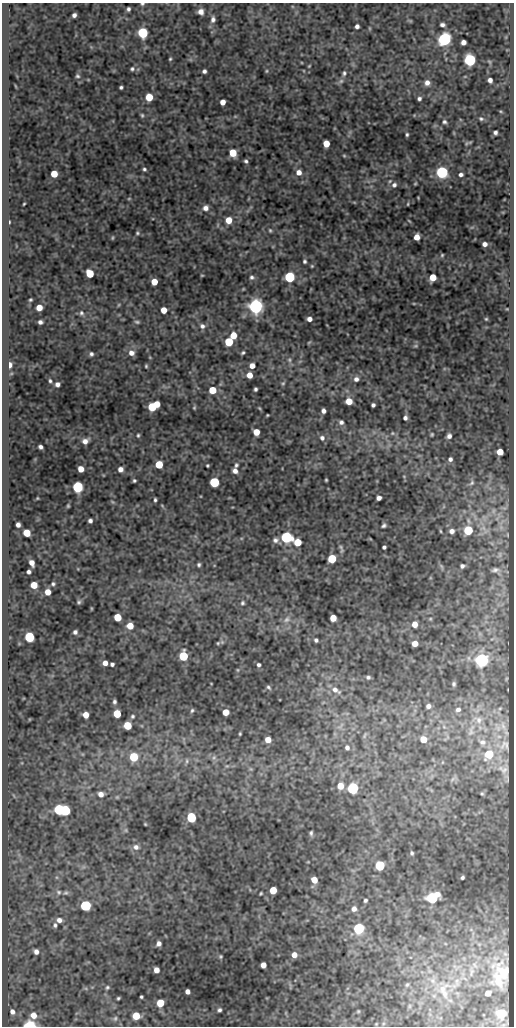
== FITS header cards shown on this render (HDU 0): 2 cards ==
NAXIS1  =                  512
NAXIS2  =                 1024

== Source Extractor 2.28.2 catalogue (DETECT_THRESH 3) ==
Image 512 x 1024 px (HDU 0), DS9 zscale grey, 1 PNG px = 1 image px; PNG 516 x 1028 px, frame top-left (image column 1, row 1024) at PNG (2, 3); no overlay
Background 50.1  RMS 0.55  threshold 1.66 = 3 sigma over >= 5 px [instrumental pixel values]
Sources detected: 254; all 254 listed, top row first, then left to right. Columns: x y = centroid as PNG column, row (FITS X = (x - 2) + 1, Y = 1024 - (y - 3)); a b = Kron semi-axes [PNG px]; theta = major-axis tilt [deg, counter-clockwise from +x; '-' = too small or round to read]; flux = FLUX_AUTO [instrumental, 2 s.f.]
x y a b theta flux
142 4 5 4 - 54
128 9 4 3 - 81
201 12 6 6 - 210
74 15 4 4 - 120
213 19 8 6 82 140
442 25 5 4 - 110
357 26 4 4 - 120
143 33 6 5 - 3600
444 39 6 6 - 11000
463 42 5 4 - 190
170 59 4 3 - 44
470 60 6 6 - 7200
489 62 7 4 -45 53
309 66 5 3 - 33
132 69 6 5 - 76
204 71 4 4 - 96
266 71 4 4 - 39
344 73 8 5 81 91
77 76 6 5 - 68
490 80 5 4 - 150
341 81 6 6 - 96
427 83 6 6 - 190
121 87 4 3 - 64
149 97 5 5 - 930
419 98 4 3 - 83
223 102 5 4 - 270
501 112 5 3 - 36
142 115 5 4 - 54
481 119 6 5 - 69
444 122 5 5 - 73
495 133 4 4 - 92
407 134 4 3 - 56
470 142 8 4 8 46
326 144 5 5 - 600
233 153 6 5 - 890
344 156 4 4 - 36
246 161 4 3 - 67
144 169 4 4 - 63
299 172 6 6 - 240
442 172 6 6 - 7400
54 174 5 5 - 630
461 175 4 3 - 100
415 184 3 2 - 36
394 185 8 7 - 130
418 198 3 2 - 25
129 199 5 3 - 32
354 202 6 3 -19 31
24 204 3 2 - 36
408 204 4 2 - 33
206 208 7 6 - 170
229 220 5 5 - 570
9 222 3 2 - 34
270 230 5 4 - 46
137 233 5 4 - 51
417 237 5 5 - 350
113 238 6 3 81 38
485 244 4 4 - 160
442 255 4 4 - 42
305 261 4 3 - 68
312 266 4 4 - 36
90 273 6 5 - 1100
202 275 4 2 - 32
252 277 6 5 - 88
289 277 5 5 - 4500
433 277 6 5 - 630
154 282 5 5 - 540
30 300 4 3 - 48
118 305 6 3 70 37
256 306 6 6 - 18000
39 308 5 5 - 410
507 309 5 3 - 32
164 310 5 5 - 420
81 313 7 6 - 96
309 319 5 4 - 190
486 319 4 4 - 43
40 322 4 4 - 110
137 322 7 4 -10 63
202 326 7 7 - 140
233 335 5 5 - 550
229 342 5 5 - 1600
309 342 6 3 20 40
416 346 6 4 -10 49
131 353 7 7 - 210
243 353 5 4 - 61
91 354 5 4 - 84
289 360 7 5 -69 93
10 365 6 4 85 200
146 366 4 3 - 44
252 366 5 5 - 260
249 375 5 5 - 360
356 379 7 6 - 150
50 381 5 4 - 64
283 383 6 5 - 62
57 384 5 4 - 140
255 389 4 3 - 74
212 390 5 5 - 860
349 401 5 5 - 520
157 404 5 4 - 480
373 405 4 4 - 90
152 407 6 5 - 1600
194 407 5 3 - 44
259 408 5 4 - 40
323 411 5 4 - 130
267 415 3 2 - 35
405 418 4 4 - 100
341 422 6 6 - 110
256 432 5 5 - 490
392 433 5 5 - 48
138 435 4 3 - 50
432 435 3 3 - 47
449 436 5 4 - 130
322 438 7 6 - 130
85 441 7 6 - 200
40 447 4 4 - 100
500 452 5 5 - 480
450 459 5 4 - 100
159 464 5 5 - 1100
207 465 3 3 - 44
236 465 6 4 62 73
81 469 5 5 - 400
120 469 5 5 - 170
235 471 5 5 - 170
326 480 3 3 - 40
134 481 3 3 - 56
214 482 5 5 - 3200
472 483 8 5 43 80
78 487 6 5 - 4900
37 498 3 3 - 31
379 498 5 4 - 140
155 500 4 3 - 62
113 502 6 4 -70 43
68 506 3 3 - 42
162 506 7 3 -45 40
90 521 4 4 - 100
18 525 5 4 - 140
384 525 4 4 - 76
468 530 5 5 - 1900
440 531 4 3 - 34
452 531 5 5 - 160
27 533 5 5 - 840
286 537 6 6 - 4900
275 540 8 7 - 130
298 542 6 5 - 860
341 547 9 5 -67 73
384 547 4 3 - 69
332 559 5 5 - 1700
32 563 6 4 -66 240
199 565 4 3 - 66
462 566 4 4 - 80
495 570 8 4 11 93
28 572 4 4 - 100
53 584 4 4 - 61
34 585 5 5 - 590
48 592 5 5 - 360
79 602 5 5 - 67
242 603 5 5 - 63
91 608 4 3 - 29
117 617 5 5 - 1000
333 618 5 5 - 520
286 619 9 7 44 160
415 624 5 4 - 300
130 626 5 5 - 560
75 632 4 4 - 94
29 637 6 5 - 3000
316 640 4 4 - 80
218 643 6 4 48 51
415 643 5 4 - 340
183 656 6 5 - 2100
482 660 6 6 - 12000
105 663 5 4 - 230
112 664 4 4 - 86
259 665 5 4 - 77
238 670 5 3 - 33
368 677 5 4 - 76
454 684 5 4 - 65
268 687 7 4 -40 72
335 690 14 8 -31 280
114 702 5 3 - 82
428 706 5 5 - 140
500 708 6 4 19 46
192 710 5 4 - 55
458 710 7 6 - 120
226 712 5 5 - 530
117 714 5 5 - 1100
86 715 5 5 - 380
132 716 5 5 - 61
478 720 16 10 -20 450
127 726 5 5 - 1100
340 726 14 4 42 150
503 726 17 6 -68 260
471 731 22 8 72 410
240 734 3 2 - 39
365 735 10 4 68 70
423 739 6 5 - 530
268 740 5 5 - 350
482 742 13 9 -18 310
504 745 17 14 38 360
347 747 6 6 - 120
489 754 7 6 - 1400
134 757 6 5 - 1500
214 758 7 6 - 94
187 761 8 4 83 68
251 769 6 4 -44 49
503 769 17 10 -17 270
453 779 11 4 42 79
340 786 6 6 - 480
353 788 6 5 - 6400
101 794 6 5 - 220
482 794 5 4 - 48
117 797 5 5 - 39
59 810 6 5 - 4400
65 810 6 5 - 3500
191 818 6 5 - 2800
145 824 4 3 - 32
311 833 5 4 - 68
136 847 7 7 - 160
412 853 5 4 - 63
380 866 5 5 - 2900
462 877 4 3 - 65
314 880 5 5 - 480
273 890 5 5 - 910
59 892 8 7 - 120
66 893 7 6 - 83
261 893 3 3 - 41
432 898 7 6 - 5300
365 900 4 3 - 66
85 906 6 5 - 3600
354 909 6 5 - 180
59 920 7 6 - 170
55 925 7 5 85 89
359 929 6 5 - 5100
159 944 5 4 - 150
36 952 6 5 - 170
294 955 5 5 - 290
220 957 4 4 - 47
263 965 5 5 - 300
156 970 5 4 - 260
500 976 18 10 68 560
407 985 5 4 - 43
107 987 6 5 - 70
442 989 21 11 48 480
187 992 5 4 - 170
488 993 5 4 - 270
141 997 3 3 - 53
118 998 4 3 - 53
160 1003 5 5 - 970
219 1010 5 4 - 82
358 1011 4 4 - 40
12 1012 7 6 - 170
501 1013 6 5 - 2200
33 1015 8 7 - 350
136 1016 5 5 - 960
115 1018 8 7 - 120
29 1025 7 4 1 2000
At the frame edge (FLAGS 8, measured only in part): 2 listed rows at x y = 142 4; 29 1025